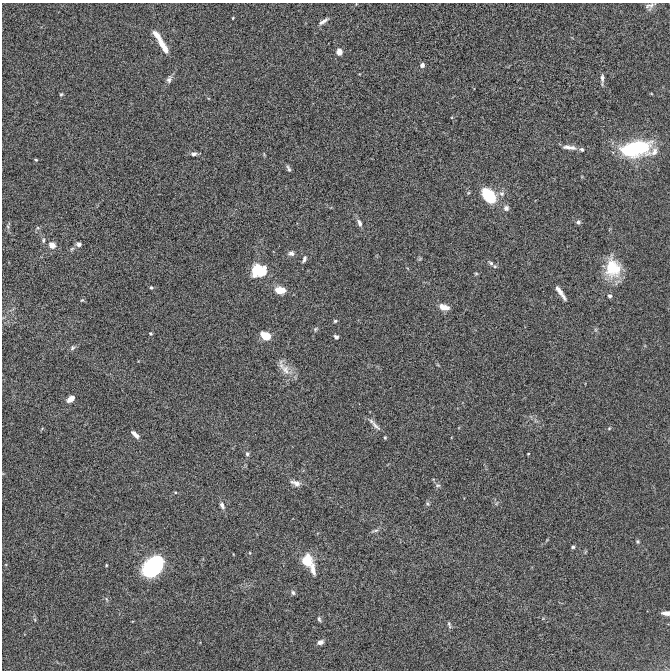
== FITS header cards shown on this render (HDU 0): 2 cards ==
NAXIS1  =                  668 / Axis length
NAXIS2  =                  668 / Axis length

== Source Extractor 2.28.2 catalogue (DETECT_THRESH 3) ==
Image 668 x 668 px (HDU 0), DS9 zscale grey, 1 PNG px = 1 image px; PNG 672 x 672 px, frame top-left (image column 1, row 668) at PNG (2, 3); no overlay
Background 3.10e-05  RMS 0.0036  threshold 0.0108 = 3 sigma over >= 5 px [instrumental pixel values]
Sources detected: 70; all 70 listed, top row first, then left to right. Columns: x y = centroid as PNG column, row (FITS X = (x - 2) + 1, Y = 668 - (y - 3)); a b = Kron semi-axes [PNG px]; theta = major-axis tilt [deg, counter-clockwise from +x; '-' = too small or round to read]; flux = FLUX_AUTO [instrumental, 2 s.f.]
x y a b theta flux
651 5 13 6 60 0.92
233 18 3 2 - 0.2
323 21 14 4 32 0.93
157 34 11 6 -38 1.7
162 44 24 6 -59 3.3
339 52 6 5 - 1.8
422 65 5 5 - 0.79
602 78 11 5 90 0.79
169 79 11 6 74 0.88
61 94 5 4 - 0.34
569 147 18 6 -7 1.5
582 149 6 5 - 0.51
635 149 22 10 13 31
654 152 11 7 54 1.4
194 154 7 5 0 0.82
36 160 3 3 - 0.28
289 169 8 3 -65 0.52
502 194 8 8 - 0.92
489 196 11 7 -47 15
506 208 8 7 - 0.79
578 222 5 5 - 0.56
359 223 10 5 -64 0.97
43 240 7 5 87 0.47
79 244 6 6 - 0.82
52 245 7 6 - 1.8
291 253 8 6 4 0.85
304 259 10 5 68 0.62
491 263 9 6 -43 0.72
613 268 24 18 -83 7.9
256 271 14 7 66 6.1
262 271 9 6 64 4.8
476 273 5 3 - 0.24
151 287 5 4 - 0.36
280 290 9 6 -5 4.7
560 292 18 4 -55 1.8
610 296 4 4 - 0.59
82 300 5 4 - 0.28
444 307 13 7 -15 2
335 321 5 4 - 0.35
316 329 7 5 48 0.4
151 333 5 4 - 0.29
266 336 7 5 -22 6.9
336 337 5 4 - 0.55
72 348 7 6 - 0.54
285 370 31 9 -58 2.9
71 399 7 4 40 2.5
376 426 19 6 -47 1.3
609 428 5 4 - 0.26
135 434 10 4 -42 1.3
385 438 4 3 - 0.28
247 454 6 5 - 0.44
528 454 3 2 - 0.19
296 483 13 7 -21 1.4
437 485 8 5 -6 0.46
175 492 4 3 - 0.22
428 504 6 4 -70 0.35
222 505 9 5 -60 0.8
375 531 12 4 7 0.53
638 542 5 4 - 0.38
573 547 4 4 - 0.37
307 561 12 9 -61 6.7
106 565 4 4 - 0.22
153 567 17 11 47 40
313 571 12 6 -76 1.3
293 593 7 5 -72 0.55
106 599 6 3 -70 0.32
666 613 8 4 -1 1.2
319 619 7 4 -74 0.44
449 625 10 4 -76 0.44
320 642 7 5 21 1.1
At the frame edge (FLAGS 8, measured only in part): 1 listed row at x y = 666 613